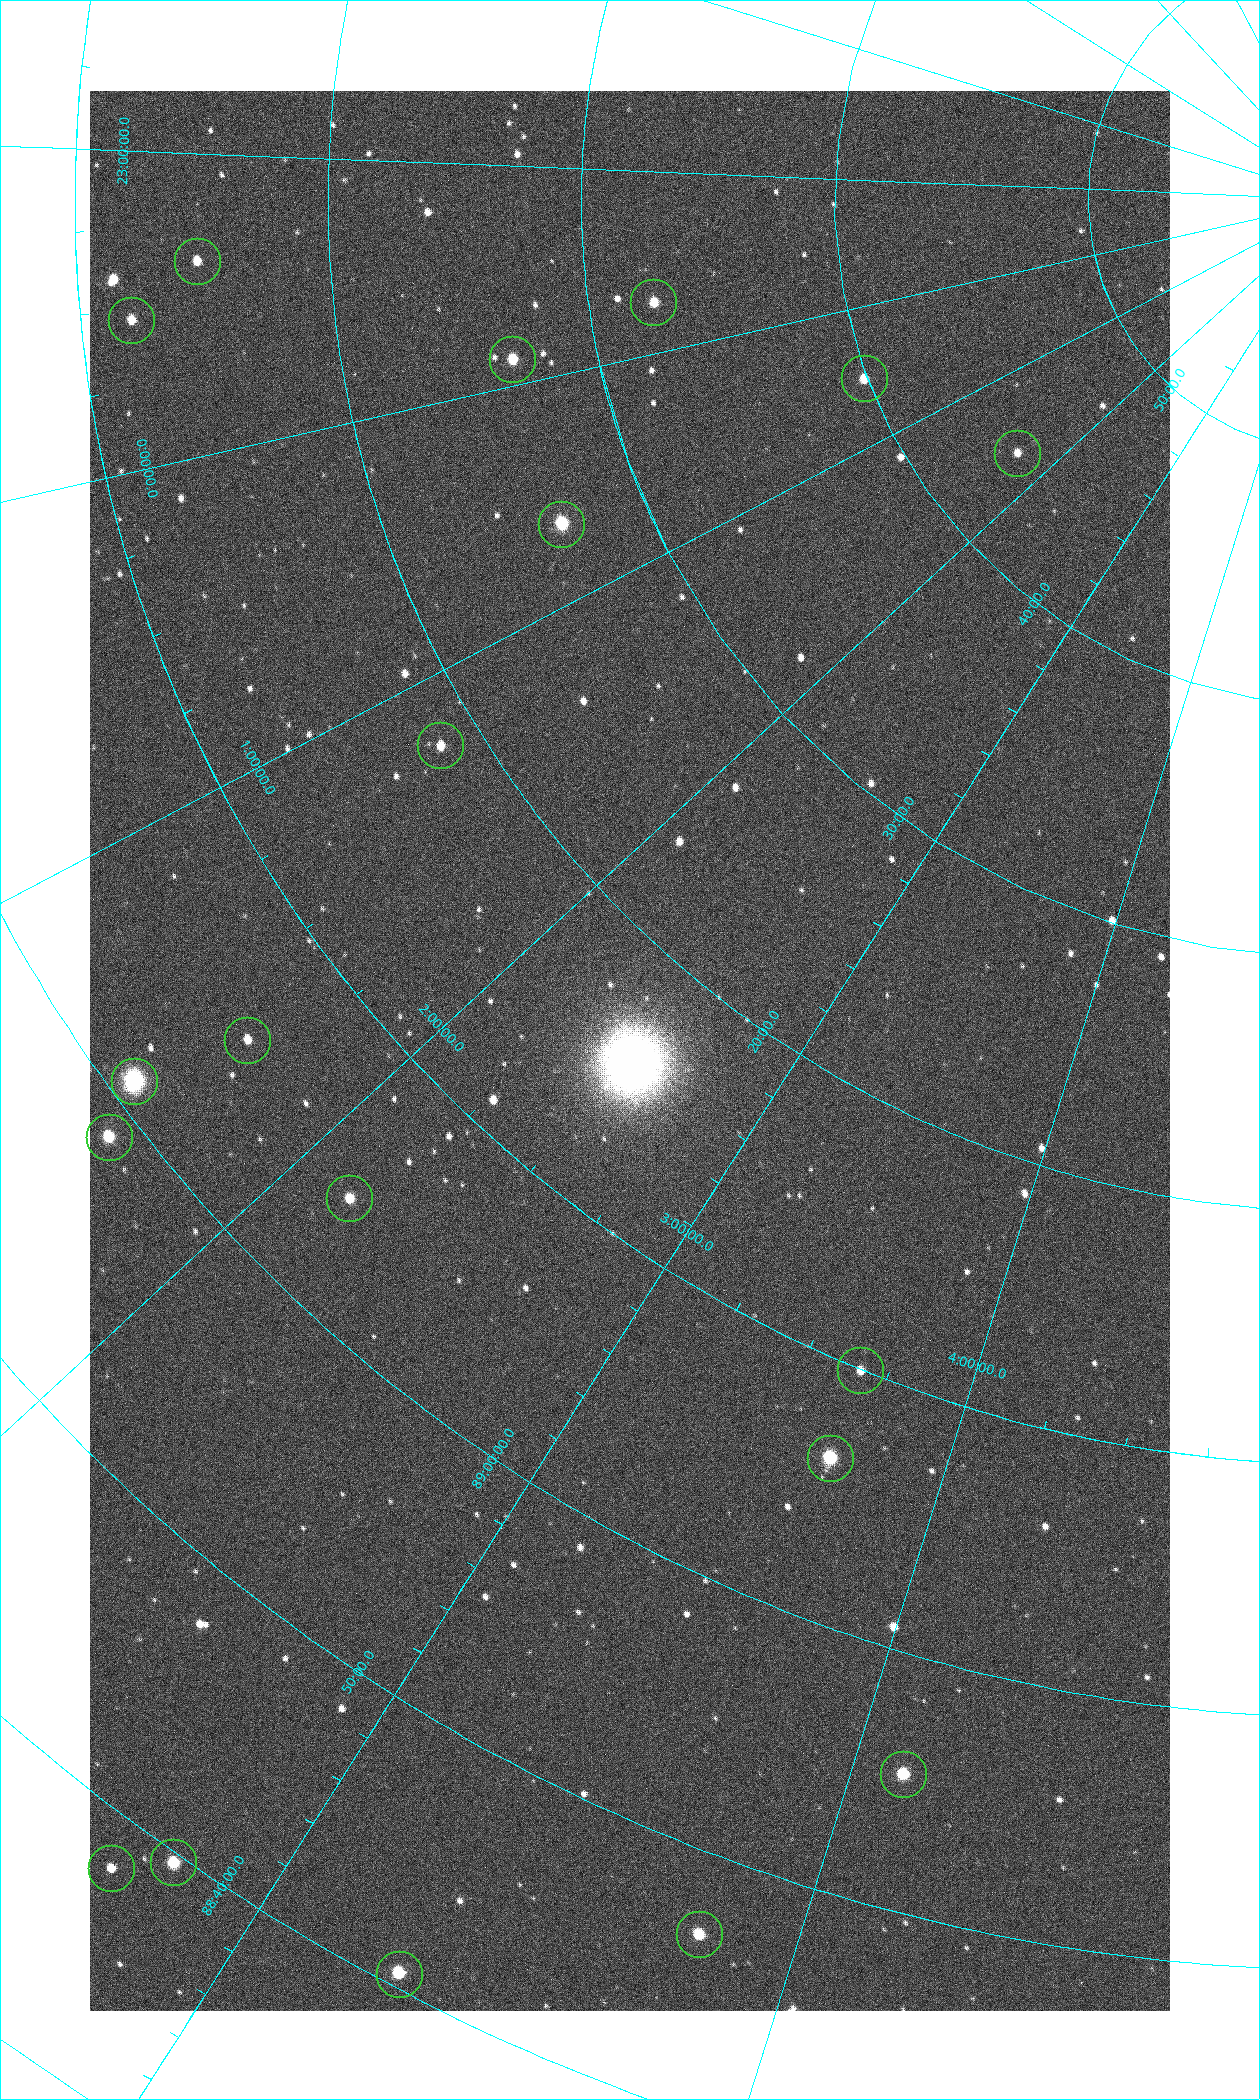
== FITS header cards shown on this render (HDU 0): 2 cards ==
NAXIS1  =                 1080 / length of data axis 1
NAXIS2  =                 1920 / length of data axis 2

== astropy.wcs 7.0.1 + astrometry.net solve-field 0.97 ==
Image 1080 x 1920 px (HDU 0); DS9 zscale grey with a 90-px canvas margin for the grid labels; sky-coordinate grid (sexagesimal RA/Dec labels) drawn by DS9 from the SOLVED WCS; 19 Tycho-2 reference stars matched to detected sources circled (green)
Header WCS: none
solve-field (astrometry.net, Tycho-2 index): SOLVED blind (the file carries no WCS)
Solved WCS: RA---TAN-SIP/DEC--TAN-SIP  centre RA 02:29:49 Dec +89:16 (37.46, +89.27 deg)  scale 2.37 arcsec/px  FOV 42.7' x 76.0'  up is -40 deg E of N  parity flipped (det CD > 0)
(file carries no celestial WCS; the grid is the blind solution)
Tycho-2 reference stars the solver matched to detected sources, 19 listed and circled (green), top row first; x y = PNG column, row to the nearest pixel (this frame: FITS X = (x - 90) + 1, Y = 1920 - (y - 91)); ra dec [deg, ICRS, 3 dp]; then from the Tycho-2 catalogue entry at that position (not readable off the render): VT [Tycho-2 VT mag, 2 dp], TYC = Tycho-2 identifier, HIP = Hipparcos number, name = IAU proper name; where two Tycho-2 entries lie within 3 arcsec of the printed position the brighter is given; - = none
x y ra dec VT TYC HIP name
197 261 350.364 +89.246 10.36 4662-120-1 - -
653 302 355.808 +89.543 10.14 4662-135-1 - -
131 320 352.994 +89.200 10.72 4662-107-1 - -
512 359 358.236 +89.445 9.52 4662-45-1 - -
864 378 7.906 +89.665 10.51 4627-6-1 - -
1017 453 25.399 +89.729 11.04 4627-64-1 - -
561 524 9.931 +89.444 8.22 4627-49-1 3128 -
440 745 18.559 +89.307 10.52 4627-75-1 - -
247 1040 24.867 +89.092 10.76 4627-125-1 - -
134 1081 23.461 +89.016 6.47 4627-259-1 7283 -
109 1137 24.587 +88.980 9.00 4627-86-1 - -
349 1198 32.549 +89.073 9.84 4628-149-1 - -
860 1370 55.017 +89.166 11.19 4628-70-1 - -
830 1458 55.225 +89.105 8.15 4628-68-1 17195 -
903 1774 61.773 +88.923 8.88 4629-92-1 - -
173 1862 42.246 +88.661 8.90 4628-20-1 - -
111 1868 40.943 +88.634 10.89 4628-71-1 - -
699 1934 57.015 +88.780 9.32 4628-84-1 - -
399 1974 49.382 +88.676 8.64 4628-25-1 - -